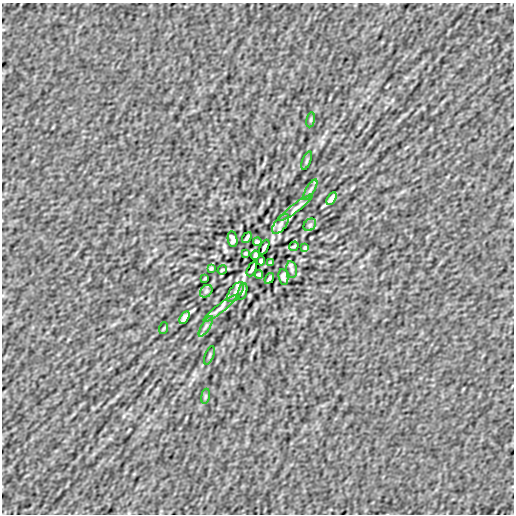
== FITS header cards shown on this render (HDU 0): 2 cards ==
NAXIS1  =                  512
NAXIS2  =                  512

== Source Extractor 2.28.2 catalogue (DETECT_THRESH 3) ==
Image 512 x 512 px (HDU 0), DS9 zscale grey, 1 PNG px = 1 image px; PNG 516 x 516 px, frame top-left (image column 1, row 512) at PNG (2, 3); each listed source drawn as its Kron ellipse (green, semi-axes under 4 px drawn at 4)
Background 3.13e-08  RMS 1.7e-06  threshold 5.13e-06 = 3 sigma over >= 5 px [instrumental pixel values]
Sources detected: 34; all 34 listed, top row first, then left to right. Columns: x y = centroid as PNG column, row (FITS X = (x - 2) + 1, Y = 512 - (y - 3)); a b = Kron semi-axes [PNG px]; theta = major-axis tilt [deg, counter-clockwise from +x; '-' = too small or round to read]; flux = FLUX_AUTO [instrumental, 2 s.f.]
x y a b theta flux
311 120 8 4 81 1.4e-04
307 161 9 3 69 1.5e-04
310 190 12 3 59 2.4e-04
331 199 7 3 59 3.2e-04
296 208 21 4 37 5.0e-04
281 224 11 6 53 4.8e-04
310 225 7 5 46 2.3e-04
247 238 6 2 54 2.2e-04
233 239 8 5 -80 3.4e-04
257 242 4 3 - 1.6e-04
294 246 5 2 - 1.3e-04
264 247 8 3 65 2.6e-04
305 248 4 3 - 1.3e-04
245 253 3 2 - 1.1e-04
255 255 4 3 - 1.8e-04
261 261 4 3 - 1.8e-04
271 263 3 2 - 1.1e-04
211 268 4 3 - 1.3e-04
252 269 8 3 65 2.6e-04
292 269 8 5 -80 2.3e-04
222 270 5 2 - 1.3e-04
259 274 4 3 - 1.6e-04
283 277 8 5 -80 3.4e-04
205 278 3 2 - 9.0e-05
269 278 6 2 54 2.2e-04
206 291 7 5 46 2.3e-04
235 292 11 6 53 4.7e-04
242 292 8 3 71 1.4e-04
220 308 21 4 37 5.0e-04
185 317 7 3 59 3.2e-04
206 326 12 3 59 2.4e-04
164 328 6 4 70 1.0e-04
209 355 9 3 69 1.5e-04
205 396 8 4 81 1.4e-04